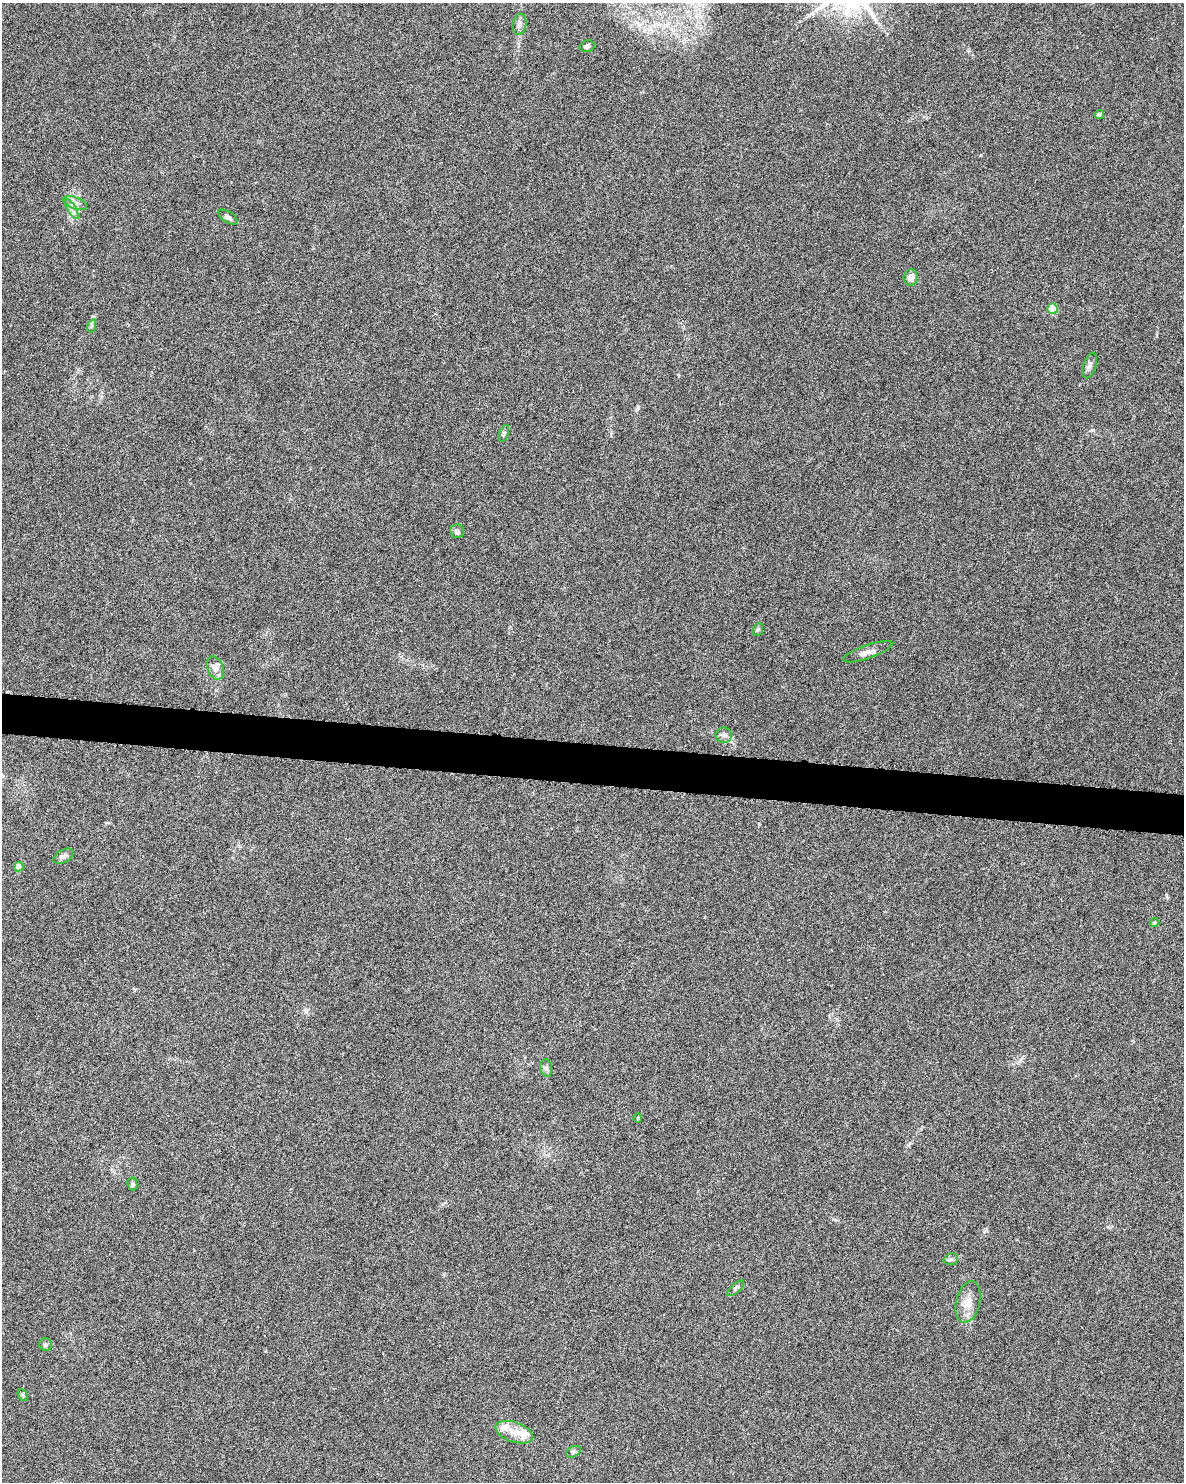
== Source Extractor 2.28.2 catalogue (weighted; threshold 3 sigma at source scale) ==
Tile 7 of 4 x 3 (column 3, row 2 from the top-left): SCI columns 2366-3547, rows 1712-3191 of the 4740 x 4960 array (HDU 1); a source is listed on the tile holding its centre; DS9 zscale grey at full resolution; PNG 1186 x 1484 px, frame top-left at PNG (2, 3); each listed source drawn as its Kron ellipse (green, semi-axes under 4 px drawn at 4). Shown black and unused: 3% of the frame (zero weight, under 3 of 6 exposures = <1% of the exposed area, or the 3 px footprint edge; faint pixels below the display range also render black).
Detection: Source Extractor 2.28.2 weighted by HDU 2 'WHT'; one run over the whole footprint, this tile lists its part. Background 0.0175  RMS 0.0035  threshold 0.0143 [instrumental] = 3 sigma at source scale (4.09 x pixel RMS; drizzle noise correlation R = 1.36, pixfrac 0.8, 0.0396/0.0396 arcsec/px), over >= 5 px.
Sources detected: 33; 4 inside a brighter listed object's ellipse — not listed separately; the other 29 listed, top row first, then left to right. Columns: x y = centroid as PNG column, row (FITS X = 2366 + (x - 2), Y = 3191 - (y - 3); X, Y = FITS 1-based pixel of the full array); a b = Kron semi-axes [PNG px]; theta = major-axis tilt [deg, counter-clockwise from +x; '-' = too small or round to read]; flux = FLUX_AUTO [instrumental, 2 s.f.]
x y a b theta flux
519 24 10 7 80 1.4
587 46 8 5 14 1
1099 114 4 4 - 0.91
75 203 12 6 -20 1.6
72 209 11 4 -58 1.2
228 217 11 5 -32 1
911 277 8 7 - 2.1
1052 309 5 5 - 10
91 326 6 4 70 0.54
1089 366 13 6 71 1.3
504 433 9 4 70 0.63
457 531 7 6 - 1.2
758 630 6 5 - 0.5
868 652 26 6 19 2.2
215 668 12 8 -68 1.9
724 735 8 8 - 1.1
63 856 11 6 30 1.2
19 867 5 4 - 3.4
1154 923 5 3 - 0.41
546 1068 9 5 -80 0.84
638 1118 4 3 - 0.27
132 1184 6 5 - 0.57
951 1259 7 5 14 0.77
736 1288 10 4 41 0.83
968 1302 21 12 77 4
45 1345 6 6 - 0.73
23 1395 6 4 -61 0.46
514 1432 19 10 -19 3.9
573 1452 8 5 29 0.68